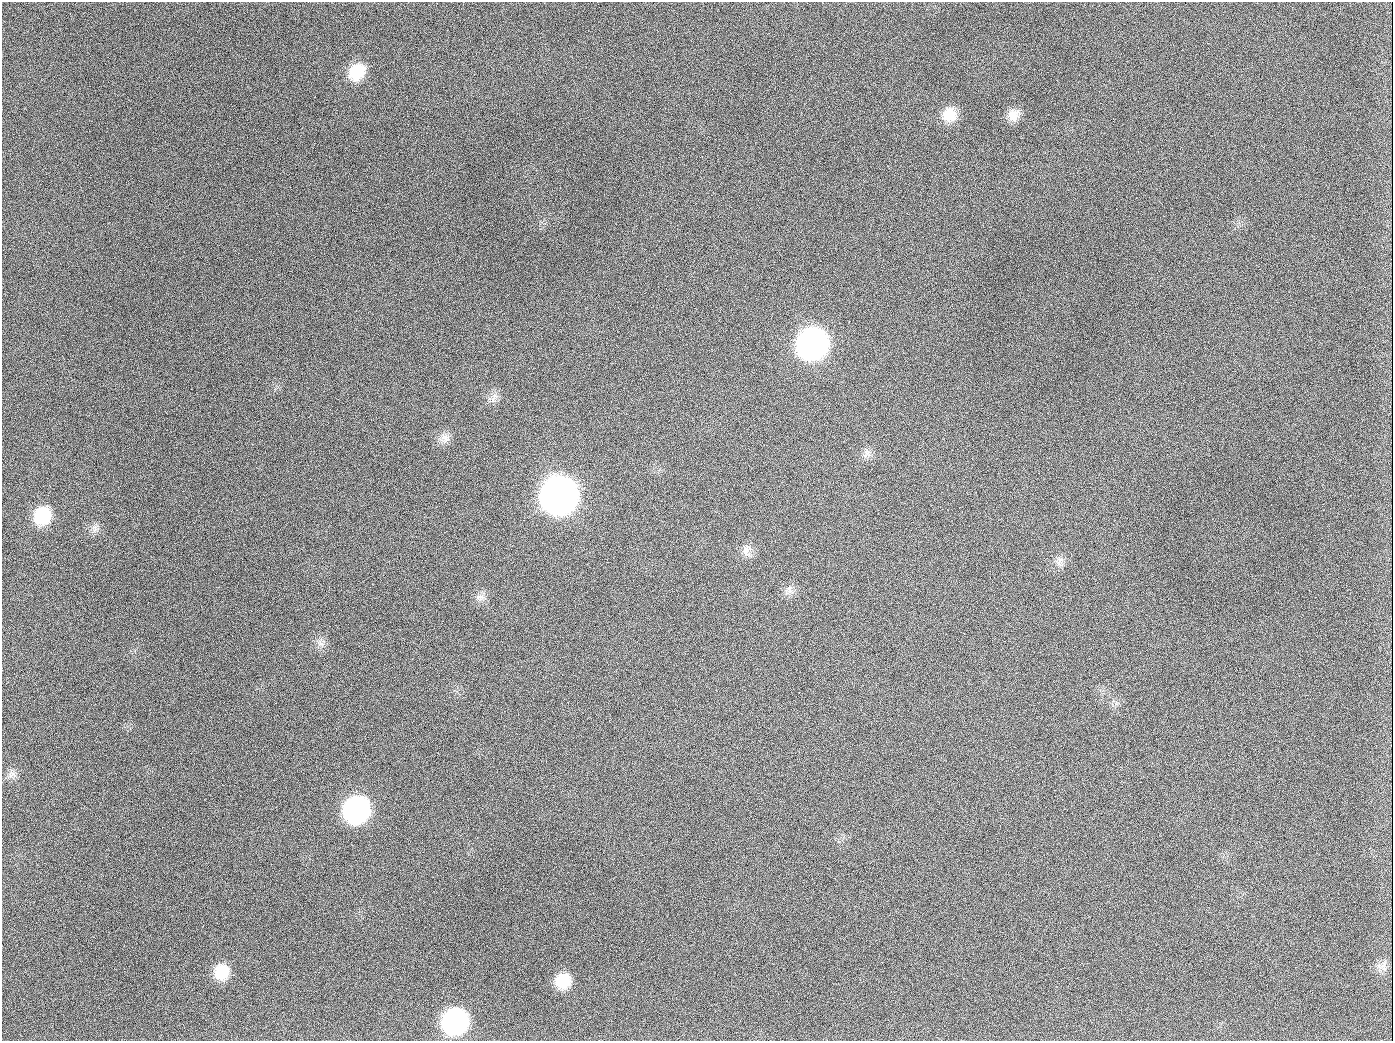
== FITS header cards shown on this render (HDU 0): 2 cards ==
NAXIS1  =                 1391
NAXIS2  =                 1039

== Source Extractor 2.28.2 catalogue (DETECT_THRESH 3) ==
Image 1391 x 1039 px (HDU 0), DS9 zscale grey, 1 PNG px = 1 image px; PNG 1395 x 1043 px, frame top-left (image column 1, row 1039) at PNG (2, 2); no overlay
Background 1420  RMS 67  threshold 201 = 3 sigma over >= 5 px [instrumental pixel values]
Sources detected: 23; all 23 listed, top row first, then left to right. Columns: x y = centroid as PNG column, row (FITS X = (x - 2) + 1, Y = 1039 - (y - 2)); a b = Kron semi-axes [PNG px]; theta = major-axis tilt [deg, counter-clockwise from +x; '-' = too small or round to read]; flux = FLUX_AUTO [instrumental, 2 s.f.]
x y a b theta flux
357 72 20 16 54 1.5e+05
949 115 17 17 - 8.8e+04
1013 115 16 14 32 5.2e+04
189 126 2 2 - 1.1e+04
812 344 19 18 - 2.6e+06
494 398 17 7 68 2.8e+04
654 407 2 2 - 5.9e+03
445 438 13 12 - 3.7e+04
867 453 13 10 64 2.9e+04
559 495 20 19 - 5.8e+06
42 516 18 16 57 1.9e+05
746 550 17 11 66 4.0e+04
1059 561 14 7 74 2.6e+04
789 590 16 10 58 3.0e+04
480 597 13 8 7 2.7e+04
321 643 13 6 -36 2.4e+04
12 774 12 10 32 2.6e+04
357 810 19 17 60 1.1e+06
1381 966 13 7 29 2.2e+04
222 972 17 16 - 1.2e+05
563 981 16 15 - 1.2e+05
455 1021 18 17 - 1.0e+06
944 1026 2 2 - 9.3e+03